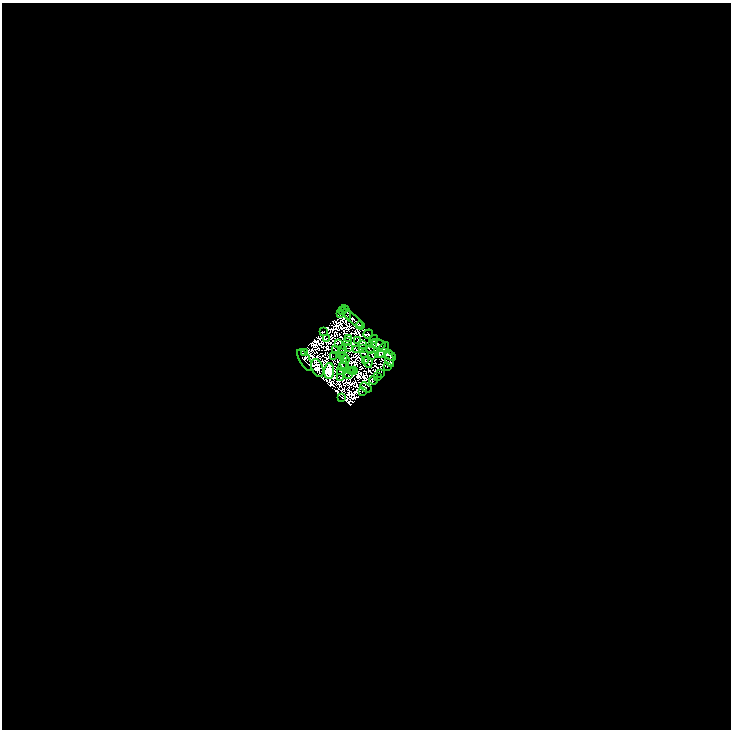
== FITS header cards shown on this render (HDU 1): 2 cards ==
NAXIS1  =                 1457
NAXIS2  =                 1455

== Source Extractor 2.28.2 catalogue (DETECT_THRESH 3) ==
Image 1457 x 1455 px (HDU 1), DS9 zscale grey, zoomed out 1/2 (1 PNG px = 2 x 2 image px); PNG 733 x 732 px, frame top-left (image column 1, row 1454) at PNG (2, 3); each listed source drawn as its Kron ellipse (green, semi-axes under 4 px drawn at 4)
Background -0.49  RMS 3.4e-05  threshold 1.01e-04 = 3 sigma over >= 5 px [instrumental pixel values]
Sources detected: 199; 145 cannot appear on this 1/2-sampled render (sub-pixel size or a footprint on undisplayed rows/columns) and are neither listed nor drawn; the other 54 listed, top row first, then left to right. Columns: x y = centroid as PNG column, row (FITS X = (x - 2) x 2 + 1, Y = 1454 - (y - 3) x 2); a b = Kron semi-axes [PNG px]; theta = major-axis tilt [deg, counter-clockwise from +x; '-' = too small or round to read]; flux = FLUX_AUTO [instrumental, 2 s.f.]
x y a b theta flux
343 311 2 1 - 18
346 312 7 4 -64 21
341 313 3 2 - 6.6
353 318 13 3 -41 7.9
360 325 4 1 - 8.9
323 332 4 2 - 2.9
368 334 5 3 - 30
326 338 2 1 - 0.11
349 339 3 2 - 0.62
374 339 4 2 - 12
358 341 2 1 - 1.3
347 342 2 1 - 4.2
338 343 2 1 - 0.13
362 344 2 1 - 0.87
373 344 2 1 - 1.8
378 344 7 5 -16 3.4
348 348 2 1 - 1.4
363 348 2 1 - 0.95
342 349 2 1 - 1.8
336 350 2 1 - 0.56
356 350 2 1 - 0.035
370 350 2 1 - 0.71
382 350 9 4 55 0.88
305 352 3 1 - 3.1
341 353 3 1 - 0.031
364 353 2 1 - 1.8
342 355 2 1 - 0.39
382 355 2 2 - 8
390 355 7 2 -43 23
334 356 3 1 - 0.53
344 356 2 1 - 0.11
372 356 2 1 - 0.66
305 360 12 5 -61 37
345 360 2 1 - 3.5
389 360 8 2 -71 5.1
365 361 2 1 - 7
368 362 6 2 -79 1.2
345 365 3 1 - 1.2
342 366 4 2 - 0.81
387 367 2 1 - 4.4
317 368 9 5 -69 110
353 370 2 1 - 0.53
329 371 8 5 86 1900
340 371 2 1 - 1.9
350 371 2 1 - 0.51
352 371 2 1 - 2
380 374 3 2 - 4.2
348 375 4 2 - 0.14
377 376 2 1 - 4
340 378 2 1 - 1
373 380 4 3 - 31
366 387 6 1 -37 5.7
362 392 2 1 - 6.2
341 397 4 2 - 12
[145 sub-pixel or undisplayed-footprint detections neither listed nor drawn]